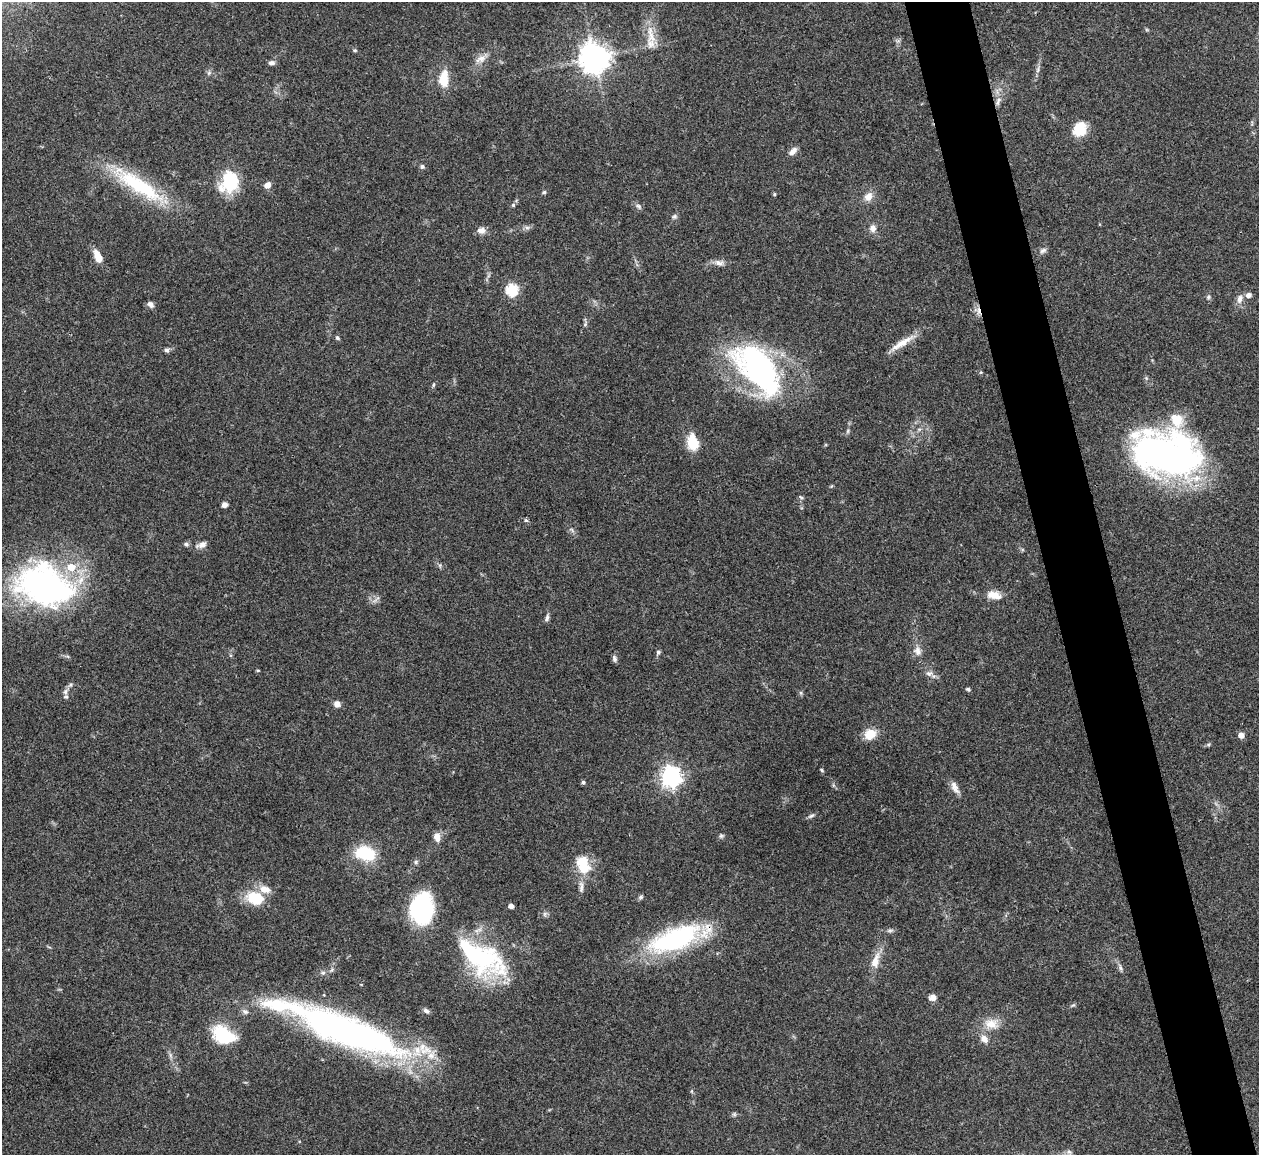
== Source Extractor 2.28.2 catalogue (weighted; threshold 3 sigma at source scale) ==
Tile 6 of 4 x 4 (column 2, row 2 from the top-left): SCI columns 1262-2518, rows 2567-3719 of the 5033 x 5015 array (HDU 1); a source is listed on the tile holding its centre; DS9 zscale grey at full resolution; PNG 1261 x 1157 px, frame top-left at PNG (2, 2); no overlay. Shown black and unused: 5% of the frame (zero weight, under 3 of 4 exposures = <1% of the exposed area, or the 3 px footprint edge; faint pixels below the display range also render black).
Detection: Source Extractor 2.28.2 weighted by HDU 2 'WHT'; one run over the whole footprint, this tile lists its part. Background 0.0492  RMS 0.0049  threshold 0.0219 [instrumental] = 3 sigma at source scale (4.5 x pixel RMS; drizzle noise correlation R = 1.50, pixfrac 1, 0.05/0.05 arcsec/px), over >= 5 px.
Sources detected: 101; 3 inside a brighter object's white glare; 1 cosmic-ray / hot-pixel residue — not listed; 5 inside a brighter listed object's ellipse — not listed separately; the other 92 listed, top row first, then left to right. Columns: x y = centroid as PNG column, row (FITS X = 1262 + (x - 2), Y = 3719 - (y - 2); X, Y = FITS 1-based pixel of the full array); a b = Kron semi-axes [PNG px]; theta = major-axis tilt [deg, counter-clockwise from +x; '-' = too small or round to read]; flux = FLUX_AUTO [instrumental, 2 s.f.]
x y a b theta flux
651 35 32 8 -77 7.6
355 50 5 3 - 0.54
594 58 10 10 - 590
481 59 15 8 25 3.6
272 63 9 6 5 1.5
1038 70 7 4 71 1
209 73 7 5 46 1.1
443 80 14 8 86 13
999 100 8 7 - 2.1
1079 129 16 15 - 11
793 151 11 6 46 2.7
422 166 6 6 - 1
229 182 27 21 71 20
139 185 78 19 -33 40
267 185 8 6 46 2.9
544 192 6 5 - 0.77
774 194 5 4 - 0.55
868 197 12 10 49 4
513 205 5 5 - 0.76
639 206 9 5 -44 1.3
674 216 7 6 - 1.1
527 228 7 5 0 1.2
873 228 9 8 - 2.7
481 230 11 8 -1 2.9
1043 250 10 6 26 1.6
98 256 18 8 -66 5.5
719 263 14 7 -12 2.6
512 290 6 6 - 49
1249 295 6 5 - 2.5
1208 297 7 5 17 0.95
1240 299 12 8 74 2.8
150 304 8 6 -39 2.2
585 324 6 4 47 0.81
337 338 6 4 -45 0.87
902 343 37 8 32 7.2
167 350 6 6 - 1.3
758 369 66 33 -51 120
433 385 6 3 71 0.62
692 442 17 11 -79 12
1168 456 74 44 -8 170
801 497 7 3 -37 0.63
224 505 5 5 - 2.5
526 520 6 5 - 0.77
572 530 8 4 -54 0.96
186 544 7 5 -16 1
202 545 14 7 21 2.7
45 586 65 44 -18 130
994 595 17 9 -11 5.6
547 618 10 5 72 1.4
918 651 12 10 -60 3.1
658 652 7 5 56 0.98
614 659 8 6 -78 1.3
258 670 4 3 - 0.5
929 673 11 6 5 1.9
968 689 6 4 -17 0.73
65 692 8 6 75 1.5
801 693 6 4 -72 0.68
337 704 7 7 - 2.4
870 734 15 12 26 6.7
1241 735 5 5 - 4.1
821 770 5 3 - 0.64
671 777 7 7 - 260
583 782 5 5 - 0.77
954 787 17 7 -64 3.2
811 816 10 5 29 1.2
721 836 6 5 - 0.89
437 837 9 7 -85 4.3
365 853 23 16 -16 21
416 862 7 5 23 1
583 863 22 17 -44 12
581 887 19 6 89 2.6
265 889 16 10 -16 5
641 897 7 5 22 0.88
255 898 17 12 -19 17
511 906 4 4 - 2.8
421 909 27 20 84 57
545 914 7 4 90 0.96
890 930 7 4 1 0.92
675 939 61 23 21 71
481 957 58 32 -29 66
875 961 23 10 73 6.4
1120 968 7 5 -70 1.2
323 973 6 5 - 1
933 997 7 6 - 2.9
1073 1005 6 4 39 0.7
245 1011 9 6 -25 1.5
426 1011 8 5 -26 1.4
991 1024 19 13 -13 7.1
346 1030 128 29 -22 210
223 1035 25 15 -30 25
984 1039 11 8 -52 3.4
170 1055 7 4 -71 1.1
Overlapping masked pixels (flux is a lower limit): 2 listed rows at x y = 758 369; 675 939